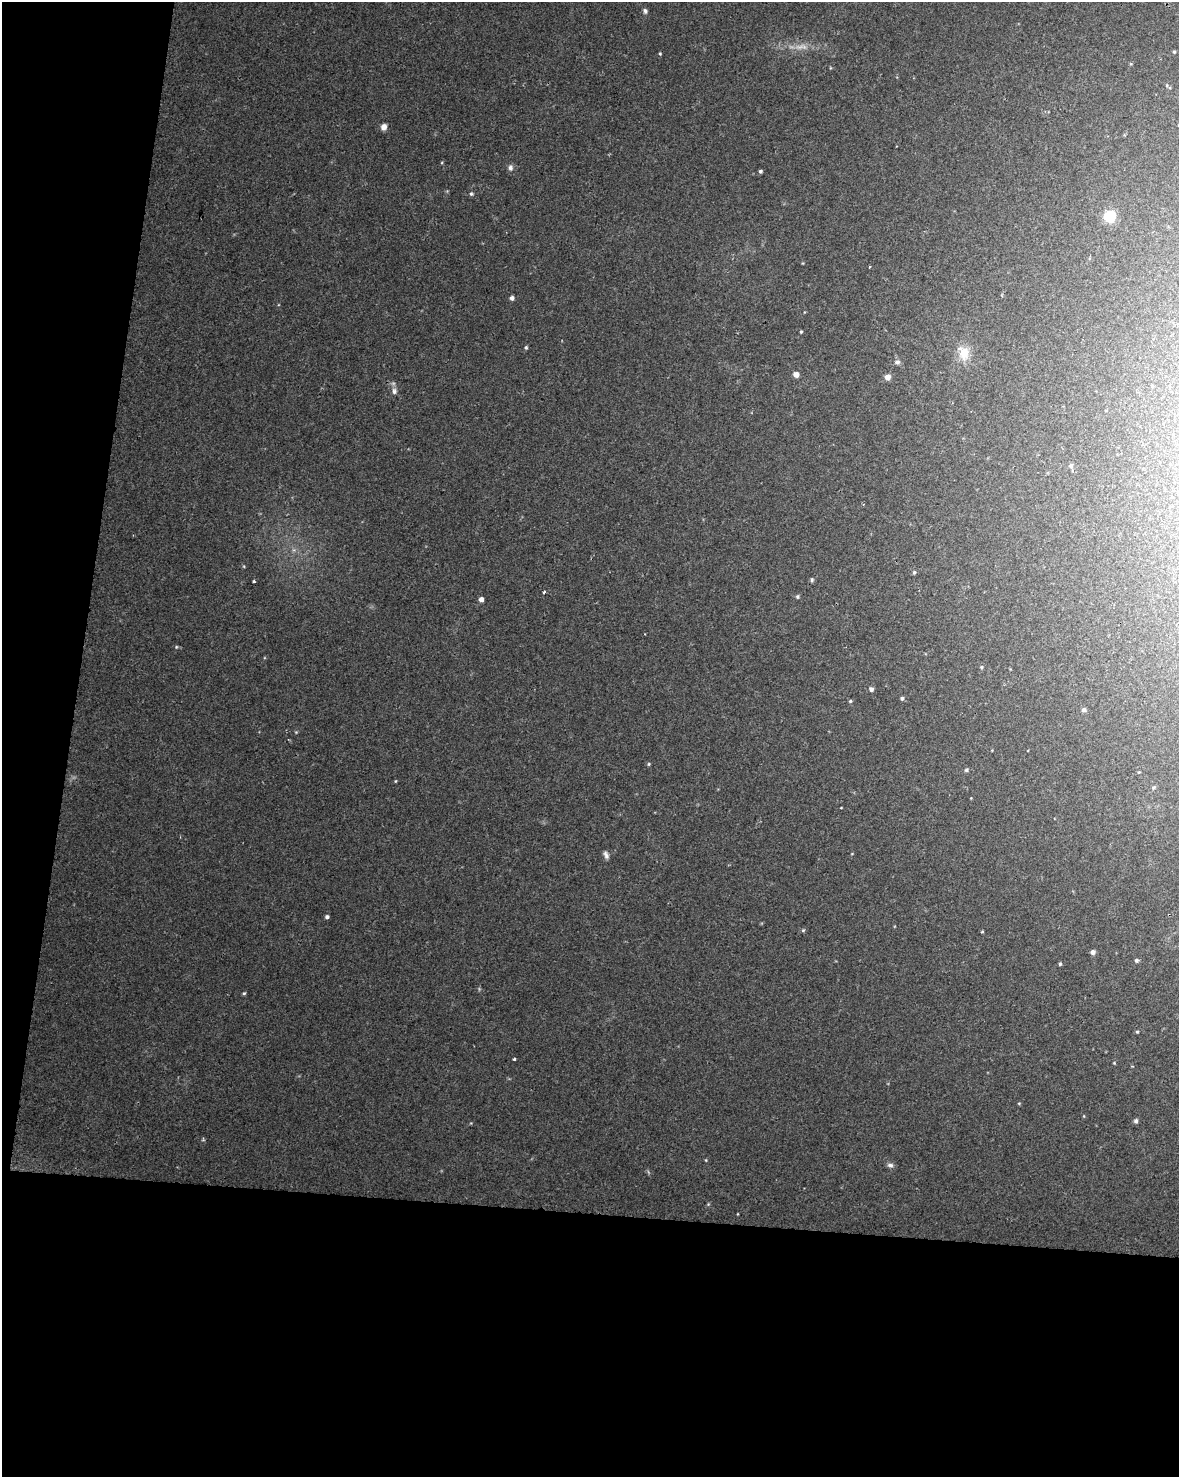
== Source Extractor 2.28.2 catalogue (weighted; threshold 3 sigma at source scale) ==
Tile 9 of 4 x 3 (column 1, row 3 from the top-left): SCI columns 8-1184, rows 285-1759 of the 4715 x 4936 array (HDU 1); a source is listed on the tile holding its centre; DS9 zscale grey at full resolution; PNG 1181 x 1479 px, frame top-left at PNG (2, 2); no overlay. Shown black and unused: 24% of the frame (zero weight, under 2 of 3 exposures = <1% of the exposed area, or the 3 px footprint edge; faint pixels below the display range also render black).
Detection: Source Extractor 2.28.2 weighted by HDU 2 'WHT'; one run over the whole footprint, this tile lists its part. Background 0.045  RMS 0.0065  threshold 0.0291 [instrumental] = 3 sigma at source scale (4.5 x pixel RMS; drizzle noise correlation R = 1.50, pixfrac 1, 0.0396/0.0396 arcsec/px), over >= 5 px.
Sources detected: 58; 1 too faint to see at this stretch — not listed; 1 inside a brighter listed object's ellipse — not listed separately; the other 56 listed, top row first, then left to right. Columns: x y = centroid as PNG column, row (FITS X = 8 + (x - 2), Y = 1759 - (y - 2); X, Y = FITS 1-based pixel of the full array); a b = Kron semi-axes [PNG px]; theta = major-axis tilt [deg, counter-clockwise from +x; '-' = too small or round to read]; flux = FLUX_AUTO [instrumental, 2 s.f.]
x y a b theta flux
645 11 7 6 - 1.7
1174 52 4 3 - 0.77
660 54 4 4 - 0.71
384 127 6 6 - 4.3
510 167 8 7 - 2.5
760 171 3 3 - 1.3
471 194 5 5 - 1.1
1110 216 6 5 - 77
870 267 3 2 - 0.66
512 298 4 4 - 2.3
801 332 4 3 - 0.71
526 347 5 4 - 0.99
964 353 19 13 -70 12
897 362 7 7 - 1.9
796 374 5 5 - 4.5
887 377 5 5 - 4.8
394 391 8 7 - 2.7
1071 466 6 6 - 1.4
863 504 4 2 - 0.54
294 550 7 5 -44 1.6
914 572 5 4 - 1
812 580 6 4 -72 1.2
254 581 3 2 - 0.79
544 592 3 3 - 2.1
797 596 5 5 - 1.1
481 599 4 4 - 3.9
176 647 5 4 - 0.74
981 667 5 4 - 0.86
871 689 5 5 - 2.3
902 698 5 4 - 1.2
850 701 5 4 - 0.87
1084 710 5 4 - 1.9
296 732 4 4 - 0.6
649 764 5 4 - 0.81
966 770 6 5 - 1.2
1139 772 3 3 - 0.63
395 781 5 3 - 0.57
1153 787 6 5 - 1
841 808 4 2 - 0.38
606 855 10 5 -64 2.4
327 917 4 4 - 1.6
803 930 5 5 - 0.86
982 932 3 3 - 0.66
1093 952 5 4 - 2.6
1136 960 5 5 - 1.3
1060 964 4 3 - 1
244 993 5 4 - 0.85
1137 1032 4 3 - 0.73
514 1059 3 3 - 0.91
1114 1063 4 3 - 0.56
1019 1103 4 4 - 0.65
1084 1116 5 3 - 0.55
1136 1121 6 5 - 1.7
706 1160 5 3 - 0.54
890 1165 9 5 -2 2
708 1204 4 4 - 0.68